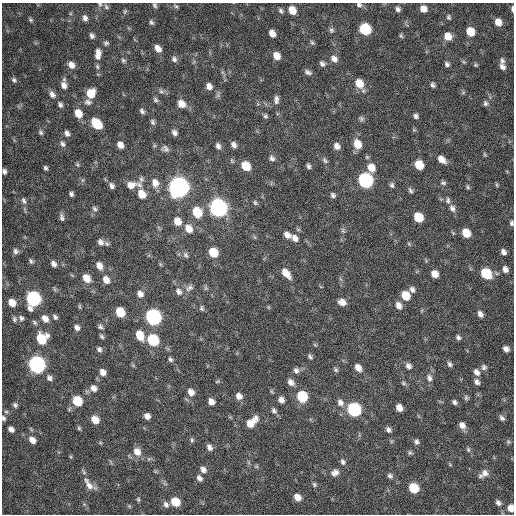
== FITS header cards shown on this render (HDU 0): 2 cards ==
NAXIS1  =                  512 / Axis length
NAXIS2  =                  512 / Axis length

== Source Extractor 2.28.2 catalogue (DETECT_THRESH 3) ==
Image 512 x 512 px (HDU 0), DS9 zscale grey, 1 PNG px = 1 image px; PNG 516 x 516 px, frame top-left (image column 1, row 512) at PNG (2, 3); no overlay
Background 286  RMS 18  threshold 53.6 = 3 sigma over >= 5 px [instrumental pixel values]
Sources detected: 229; all 229 listed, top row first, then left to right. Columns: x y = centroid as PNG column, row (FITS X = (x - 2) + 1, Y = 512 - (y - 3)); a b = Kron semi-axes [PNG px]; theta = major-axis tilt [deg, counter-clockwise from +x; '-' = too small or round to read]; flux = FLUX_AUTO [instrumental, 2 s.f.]
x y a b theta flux
100 4 7 5 -68 2000
155 5 6 5 - 2300
359 5 7 6 - 3000
176 6 7 4 -35 1900
106 7 7 5 -52 2300
398 9 6 5 - 3400
423 9 6 6 - 8300
512 9 7 3 -87 3000
292 10 7 6 - 15000
281 11 6 5 - 2400
125 12 7 4 71 1900
448 17 7 5 -71 2200
85 18 7 6 - 4300
31 20 7 5 -35 2100
151 22 6 5 - 2400
498 22 7 6 - 12000
365 29 8 7 - 71000
331 30 7 6 - 2600
470 32 7 6 - 22000
272 33 7 5 -62 8500
92 36 6 4 -59 3200
401 36 6 5 - 1800
448 36 8 7 - 14000
106 43 6 5 - 2400
312 43 7 5 -62 2000
158 48 7 5 -56 8400
98 52 8 6 87 6100
277 56 7 6 - 11000
98 57 7 6 - 3600
174 59 7 7 - 3600
334 59 9 7 -37 6100
123 60 6 5 - 2100
502 61 9 6 -74 3600
464 62 6 4 -43 1700
322 64 7 5 -55 3400
447 64 5 5 - 3000
71 65 8 6 -55 7200
475 65 5 4 - 1500
97 66 7 5 -89 2100
502 67 8 6 -53 4800
308 72 8 5 -22 3700
14 80 8 6 -46 2900
359 84 10 7 -59 18000
64 85 9 7 -72 6700
433 85 6 4 -68 2900
209 86 7 6 - 6200
161 91 8 5 -29 3200
91 93 8 7 - 21000
463 93 7 4 1 1800
52 94 9 7 -59 5500
276 99 11 6 89 4700
155 100 8 5 -45 2600
88 102 10 7 -8 4400
485 103 7 6 - 2800
181 104 9 8 - 11000
60 105 7 5 -60 3000
142 111 7 5 -51 3000
78 113 8 6 -60 16000
265 116 7 6 - 2400
416 116 6 5 - 3000
361 119 7 6 - 2600
153 122 9 6 -68 2900
96 124 9 6 -47 39000
414 130 6 4 -18 1400
41 133 6 5 - 2300
67 133 7 5 -67 4000
174 133 7 6 - 4500
62 144 9 6 -63 3300
357 144 10 8 -65 16000
120 145 7 6 - 8100
234 145 7 5 -57 4500
218 146 8 5 -65 4200
337 146 7 6 - 6000
165 149 11 8 -30 4700
484 154 6 4 -71 1600
272 158 8 6 -55 3800
442 159 10 6 -40 9100
325 160 9 5 -54 2800
77 165 6 4 -30 1600
419 165 7 6 - 24000
246 166 8 7 - 24000
308 166 6 4 -71 2800
45 168 5 4 - 2400
371 168 10 8 -65 14000
4 171 6 5 - 3300
141 179 10 5 83 3100
365 180 8 7 - 240000
155 183 11 8 -71 10000
443 183 7 5 -17 2400
131 185 13 9 11 10000
139 185 9 7 -39 4600
392 185 7 6 - 2800
497 185 7 3 -71 1500
112 186 7 5 -67 3800
179 187 9 8 - 900000
468 187 6 4 -62 1800
410 190 8 5 -59 2600
71 194 5 4 - 2700
142 194 9 7 -60 16000
333 195 6 5 - 2900
448 200 9 6 -86 3300
24 201 9 5 -62 3700
255 203 7 4 -64 2000
218 208 9 8 - 500000
452 208 10 7 -66 5200
95 209 8 5 -46 2600
197 212 9 7 -66 35000
62 217 10 5 -78 3400
418 217 7 6 - 32000
177 221 9 7 -59 12000
512 223 7 5 -78 2700
189 229 10 8 -54 12000
343 230 8 5 -71 2500
466 233 7 6 - 21000
287 235 8 6 -38 6800
295 238 9 7 -51 6700
100 242 9 7 -43 5400
409 244 6 4 -72 1400
16 251 8 7 - 3700
213 252 7 6 - 29000
503 252 6 5 - 4600
185 255 9 6 -58 3200
31 261 7 5 -58 2500
54 264 7 5 -57 4700
99 266 8 6 -62 8200
505 269 7 6 - 5900
286 273 11 6 -48 13000
486 273 9 7 -45 47000
435 274 6 6 - 10000
86 278 9 7 -56 12000
106 280 9 7 -62 9600
189 288 12 7 34 5100
206 288 7 5 -73 2100
412 289 8 6 -63 4200
179 292 10 8 -53 5900
140 294 8 7 - 6300
405 295 8 7 - 22000
33 299 9 7 -82 240000
342 302 8 7 - 7500
12 303 7 5 -45 15000
80 306 8 4 -81 1400
399 306 9 6 -65 7100
202 308 7 6 - 2500
120 312 7 6 - 31000
480 314 8 5 -58 5000
55 317 6 4 -57 2800
153 317 8 7 - 330000
21 318 7 6 - 3100
14 319 8 5 90 2500
45 319 8 6 -55 8600
34 322 7 5 -60 2100
100 327 7 5 -26 2600
77 328 7 5 -55 4700
140 335 10 7 -66 19000
102 336 6 4 -46 2100
458 337 6 5 - 2800
41 339 8 8 - 42000
153 340 8 7 - 74000
315 345 6 4 -19 1400
99 349 7 5 -57 3100
506 349 6 5 - 5200
310 357 8 4 -51 2400
170 359 7 5 -55 2600
450 364 7 5 -57 3000
37 365 8 7 - 420000
408 366 8 7 - 4500
484 367 7 7 - 3400
358 368 8 6 -56 7600
296 370 8 7 - 3900
336 370 6 6 - 2300
103 372 7 6 - 6900
476 372 9 7 -58 5900
49 378 8 7 - 3900
429 378 11 7 -84 5400
217 381 7 3 9 1400
291 382 8 6 -47 6000
477 382 7 6 - 4400
403 383 8 5 -28 2200
93 388 8 7 - 6300
271 391 7 4 -71 1500
191 392 9 7 -55 8100
239 396 8 7 - 6900
302 396 8 7 - 53000
466 398 7 5 -77 2400
281 400 7 6 - 5600
77 401 7 6 - 41000
211 402 6 5 - 7700
340 402 10 8 -50 6100
455 402 6 5 - 3200
15 405 6 5 - 2600
399 408 6 5 - 8900
354 409 8 7 - 160000
274 411 8 6 -58 3500
6 412 6 4 -2 1700
147 416 5 5 - 6200
3 418 7 5 -66 2600
502 418 8 5 -50 3500
95 420 7 6 - 15000
252 422 16 8 44 17000
462 425 8 7 - 7000
79 428 5 5 - 1700
11 429 6 4 -43 5100
388 430 7 5 -53 3600
32 440 8 6 -49 8500
192 440 7 5 -77 2100
416 442 7 6 - 3300
508 442 6 5 - 2000
209 447 8 6 -63 5100
468 450 7 5 -89 2100
137 452 10 8 -58 11000
410 453 6 6 - 2200
71 457 6 3 -71 1200
149 459 7 4 -18 2100
343 462 8 6 -65 3300
450 465 6 3 -20 1200
203 469 8 6 -57 5500
335 473 10 8 29 6400
485 473 10 9 - 7200
390 476 7 6 - 3200
199 478 8 6 -50 4300
314 484 7 5 -59 2200
89 485 19 8 -50 9600
414 488 7 6 - 40000
297 497 7 6 - 9300
138 499 5 4 - 1600
175 502 7 6 - 26000
498 503 7 5 -49 3400
166 504 9 6 -57 4000
511 508 6 5 - 11000
At the frame edge (FLAGS 8, measured only in part): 7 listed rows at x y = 100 4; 359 5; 512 9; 4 171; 512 223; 3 418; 511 508